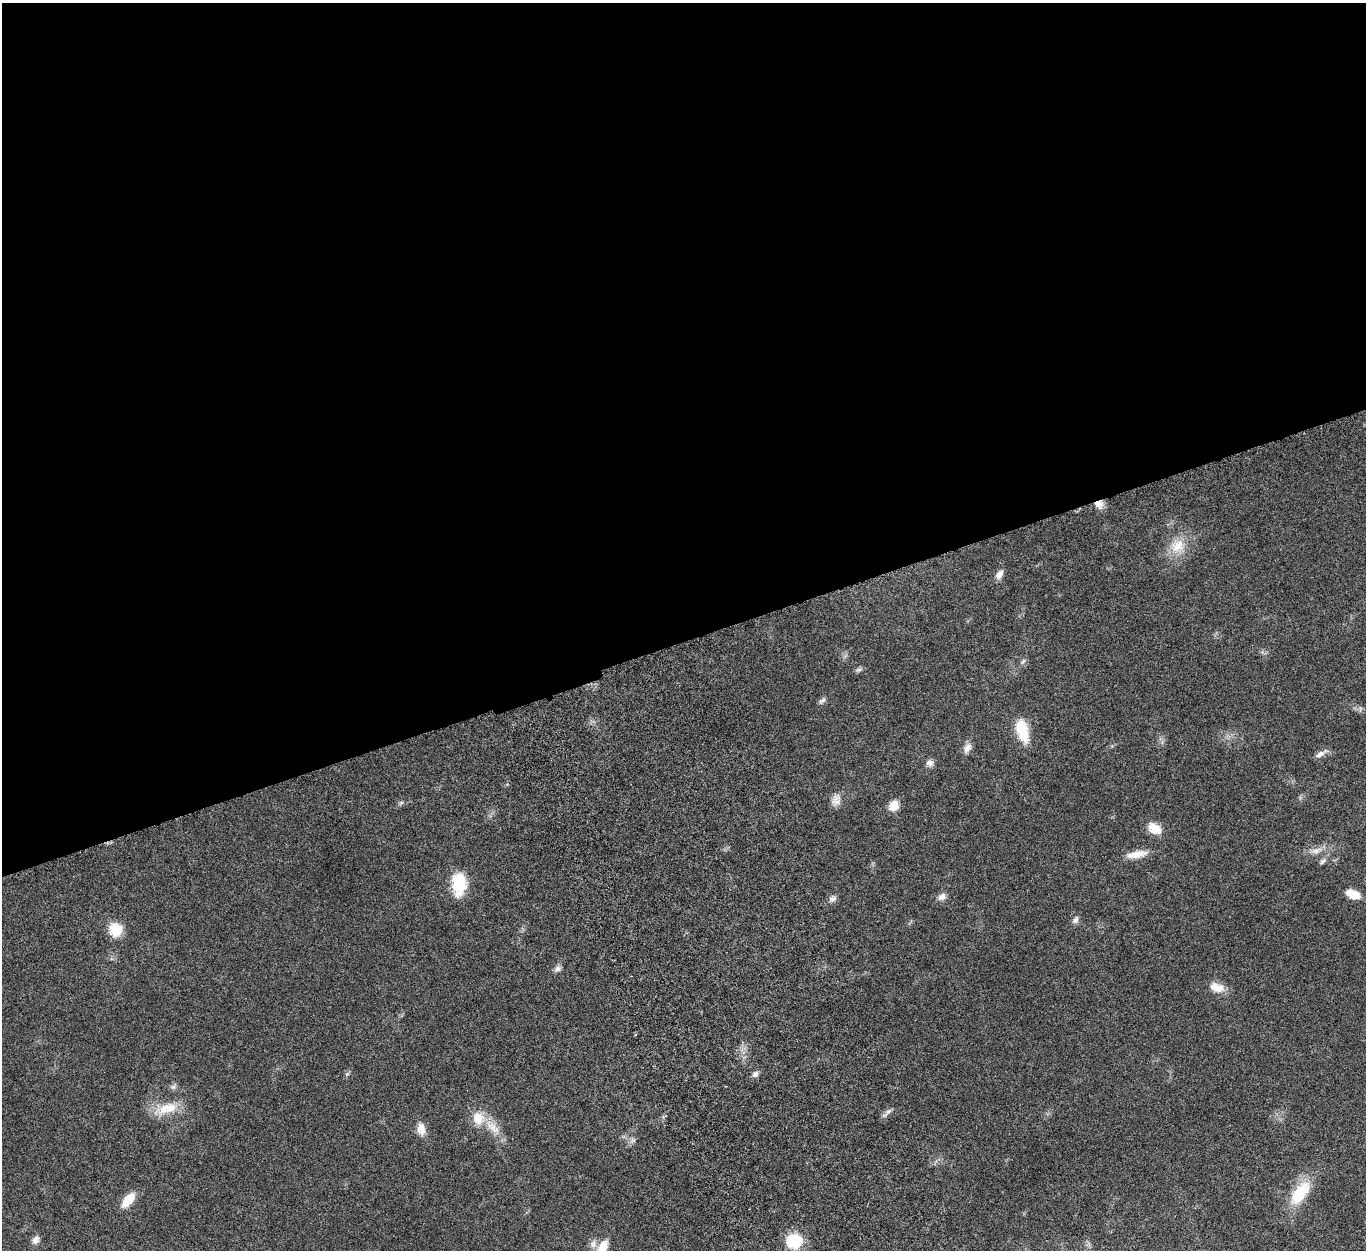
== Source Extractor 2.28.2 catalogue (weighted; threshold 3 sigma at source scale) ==
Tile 2 of 4 x 4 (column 2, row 1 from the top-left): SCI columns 1475-2838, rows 4078-5325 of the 5676 x 5537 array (HDU 1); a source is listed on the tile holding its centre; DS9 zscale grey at full resolution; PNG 1368 x 1252 px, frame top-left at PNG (2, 3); no overlay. Shown black and unused: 51% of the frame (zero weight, under 5 of 10 exposures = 6% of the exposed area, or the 3 px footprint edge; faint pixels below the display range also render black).
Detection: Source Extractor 2.28.2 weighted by HDU 2 'WHT'; one run over the whole footprint, this tile lists its part. Background 0.0277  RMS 0.0018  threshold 0.00725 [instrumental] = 3 sigma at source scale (4.09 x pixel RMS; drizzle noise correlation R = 1.36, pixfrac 0.8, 0.05/0.05 arcsec/px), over >= 5 px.
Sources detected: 37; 1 inside a brighter listed object's ellipse — not listed separately; the other 36 listed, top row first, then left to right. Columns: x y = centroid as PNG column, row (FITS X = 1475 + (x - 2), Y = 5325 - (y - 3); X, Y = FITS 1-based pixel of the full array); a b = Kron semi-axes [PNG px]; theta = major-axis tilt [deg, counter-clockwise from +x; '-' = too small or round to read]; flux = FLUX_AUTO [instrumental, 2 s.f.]
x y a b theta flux
1099 504 12 9 -35 1.2
1177 546 21 17 43 3.6
999 574 13 8 52 0.86
1023 661 8 4 37 0.29
858 670 9 4 1 0.36
822 700 11 4 32 0.39
1022 730 25 12 -75 5
967 748 14 9 51 0.93
1320 754 15 7 29 0.84
929 763 8 8 - 0.8
836 800 15 12 78 1.3
894 805 12 9 58 1.9
1154 828 15 10 -37 2.6
1316 851 17 7 17 1.2
1136 854 26 8 11 2.2
1323 861 11 5 48 0.46
459 883 25 15 88 5.8
1353 894 15 9 -23 2.2
942 897 12 8 38 0.83
832 899 10 7 15 0.61
1075 920 11 7 60 0.56
115 930 17 15 -78 2.9
558 969 9 8 - 0.59
1217 987 20 11 -16 1.9
755 1074 9 6 45 0.58
173 1087 7 6 - 0.43
167 1108 30 14 15 3.7
888 1112 7 4 20 0.4
478 1118 18 16 -64 2.9
421 1129 15 10 -83 1.6
1300 1193 36 16 52 6.1
128 1200 19 9 49 2.7
35 1240 12 8 56 0.8
794 1241 17 14 1 6.1
593 1244 13 7 77 0.82
602 1248 19 9 64 2.8
Overlapping masked pixels (flux is a lower limit): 1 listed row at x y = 1099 504
Isophote crosses this tile's border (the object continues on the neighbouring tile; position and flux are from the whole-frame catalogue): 1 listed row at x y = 602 1248